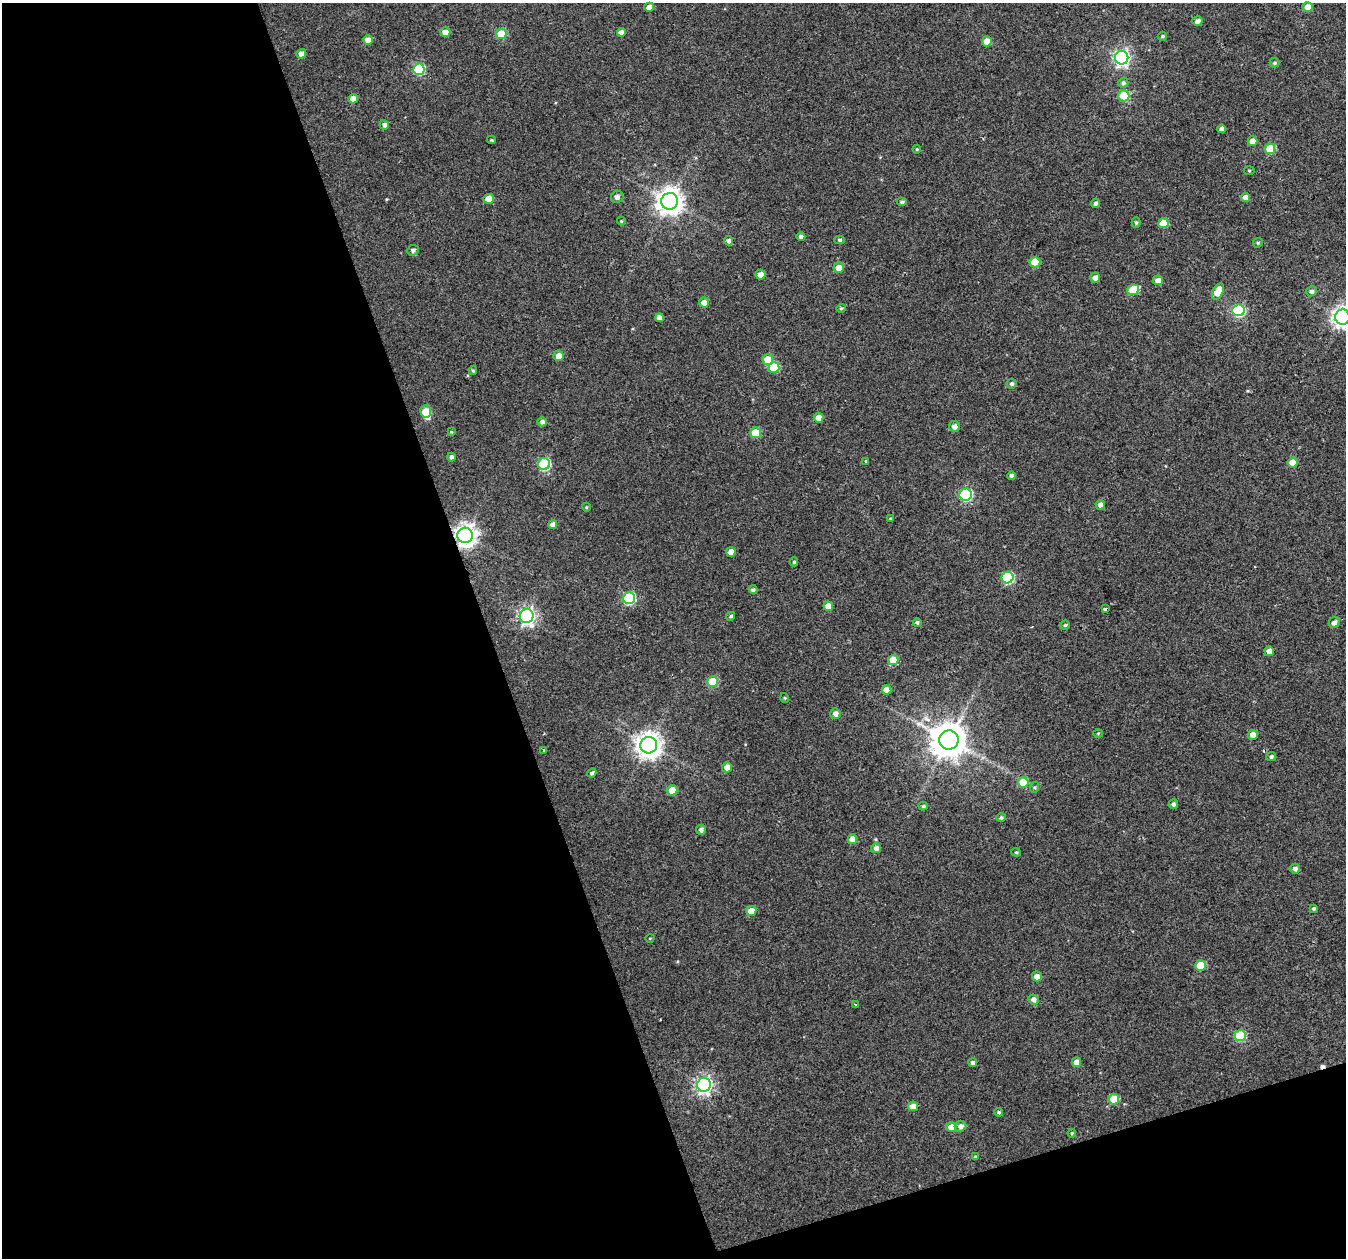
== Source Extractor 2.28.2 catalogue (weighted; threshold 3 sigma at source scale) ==
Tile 3 of 2 x 2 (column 1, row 2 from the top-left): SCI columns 1-1344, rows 42-1297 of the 2690 x 2611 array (HDU 1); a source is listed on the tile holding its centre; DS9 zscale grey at full resolution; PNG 1348 x 1260 px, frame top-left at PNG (2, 3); each listed source drawn as its Kron ellipse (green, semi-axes under 4 px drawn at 4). Shown black and unused: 40% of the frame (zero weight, under 2 of 3 exposures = <1% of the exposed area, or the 3 px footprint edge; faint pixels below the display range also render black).
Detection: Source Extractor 2.28.2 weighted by HDU 2 'WHT'; one run over the whole footprint, this tile lists its part. Background 0.0372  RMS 0.0084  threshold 0.0377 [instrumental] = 3 sigma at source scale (4.5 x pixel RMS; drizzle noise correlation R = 1.50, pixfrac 1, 0.0396/0.0396 arcsec/px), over >= 5 px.
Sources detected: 129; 1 cosmic-ray / hot-pixel residue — neither listed nor drawn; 1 inside a brighter listed object's ellipse — not listed separately; the other 127 listed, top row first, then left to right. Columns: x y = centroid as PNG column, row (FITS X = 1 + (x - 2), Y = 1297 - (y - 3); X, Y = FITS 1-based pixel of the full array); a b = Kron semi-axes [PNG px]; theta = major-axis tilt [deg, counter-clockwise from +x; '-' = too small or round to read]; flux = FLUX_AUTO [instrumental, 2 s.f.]
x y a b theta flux
649 7 5 4 - 5.3
1308 7 5 5 - 8.5
1197 21 5 4 - 3.5
445 32 5 5 - 8
621 32 4 4 - 5.1
501 34 5 5 - 27
1162 36 5 4 - 1.1
368 40 5 4 - 8.9
987 41 5 5 - 11
301 54 5 4 - 4.9
1122 58 7 6 - 240
1275 63 5 4 - 1.4
419 69 6 5 - 60
1123 83 5 5 - 1.9
1124 96 5 5 - 35
353 99 4 4 - 7.3
384 125 5 4 - 3.2
1222 129 4 4 - 3.9
491 140 4 4 - 0.94
1252 141 5 5 - 6.8
917 149 4 3 - 0.82
1270 149 5 5 - 28
1249 170 5 3 - 0.86
617 197 6 6 - 3.1
1245 197 4 4 - 5.8
489 199 5 5 - 14
670 201 8 8 - 840
902 202 5 4 - 1.9
1095 203 5 4 - 1.9
621 221 4 4 - 0.87
1136 223 5 4 - 1.4
1163 223 5 5 - 16
801 237 4 4 - 2.2
840 240 5 4 - 1.5
728 241 4 4 - 2.4
1258 243 5 4 - 1.2
413 250 6 5 - 2.1
1035 262 5 5 - 22
839 268 5 5 - 8.5
760 275 5 5 - 6
1095 278 5 5 - 4.6
1158 280 5 4 - 5.2
1133 290 6 5 - 29
1311 291 5 5 - 2.5
1218 292 9 5 65 15
704 302 5 5 - 6.6
841 308 4 4 - 0.98
1238 310 6 6 - 91
1342 317 7 7 - 490
659 318 4 4 - 4.5
558 356 5 5 - 6.1
768 360 5 5 - 15
774 368 5 5 - 32
473 370 4 3 - 0.93
1012 384 5 5 - 1.9
426 412 6 5 - 22
819 418 5 5 - 8
542 422 4 4 - 3.1
954 426 5 5 - 3.9
451 432 4 3 - 0.87
756 433 5 5 - 26
451 457 4 4 - 2.8
866 461 4 3 - 0.81
1293 463 5 5 - 13
544 464 6 6 - 85
1012 476 4 4 - 3.3
966 495 6 6 - 94
1100 505 5 4 - 4
586 507 4 4 - 0.83
891 519 4 3 - 1
553 525 4 4 - 5.4
465 535 8 7 - 580
731 552 5 4 - 7.6
794 562 4 4 - 1.4
1007 577 6 6 - 78
753 590 4 3 - 2.2
629 598 6 6 - 87
828 606 5 5 - 8.3
1105 609 3 3 - 3.9
527 616 7 7 - 290
731 616 4 4 - 1.6
917 622 4 4 - 1.7
1334 622 6 5 - 4.2
1065 625 4 4 - 1.1
1269 651 5 4 - 6.5
893 660 5 5 - 20
713 682 5 5 - 31
887 690 5 4 - 8.1
785 698 5 3 - 0.7
835 714 5 5 - 4.2
1098 733 5 3 - 0.73
1253 735 5 5 - 8.1
949 740 10 9 - 1900
649 745 8 8 - 790
544 750 3 3 - 4.2
1271 757 5 4 - 1.9
727 767 5 5 - 5.6
592 773 5 4 - 2.2
1023 782 5 5 - 21
1035 787 5 3 - 0.98
672 790 5 5 - 15
1173 804 5 4 - 2.2
923 806 4 4 - 1.3
1001 818 5 4 - 1.6
701 830 5 5 - 2.8
852 839 5 5 - 9.2
876 848 5 5 - 4.3
1016 852 4 4 - 1
1295 869 5 5 - 3.1
1314 908 4 3 - 1.3
751 911 5 5 - 8.8
650 938 4 3 - 0.66
1200 965 5 5 - 22
1037 976 5 5 - 5.9
1034 999 5 5 - 3.8
855 1004 4 2 - 0.67
1240 1036 5 5 - 44
1076 1062 5 4 - 6.7
973 1063 4 4 - 3
704 1085 7 6 - 290
1114 1099 5 5 - 21
913 1106 5 5 - 8.3
999 1112 4 4 - 1.4
960 1126 6 5 - 4
951 1127 5 5 - 11
1072 1133 4 4 - 0.93
975 1156 4 3 - 1.1
Overlapping masked pixels (flux is a lower limit): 1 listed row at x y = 465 535
Isophote crosses this tile's border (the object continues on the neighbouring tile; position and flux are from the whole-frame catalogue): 1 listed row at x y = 1342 317